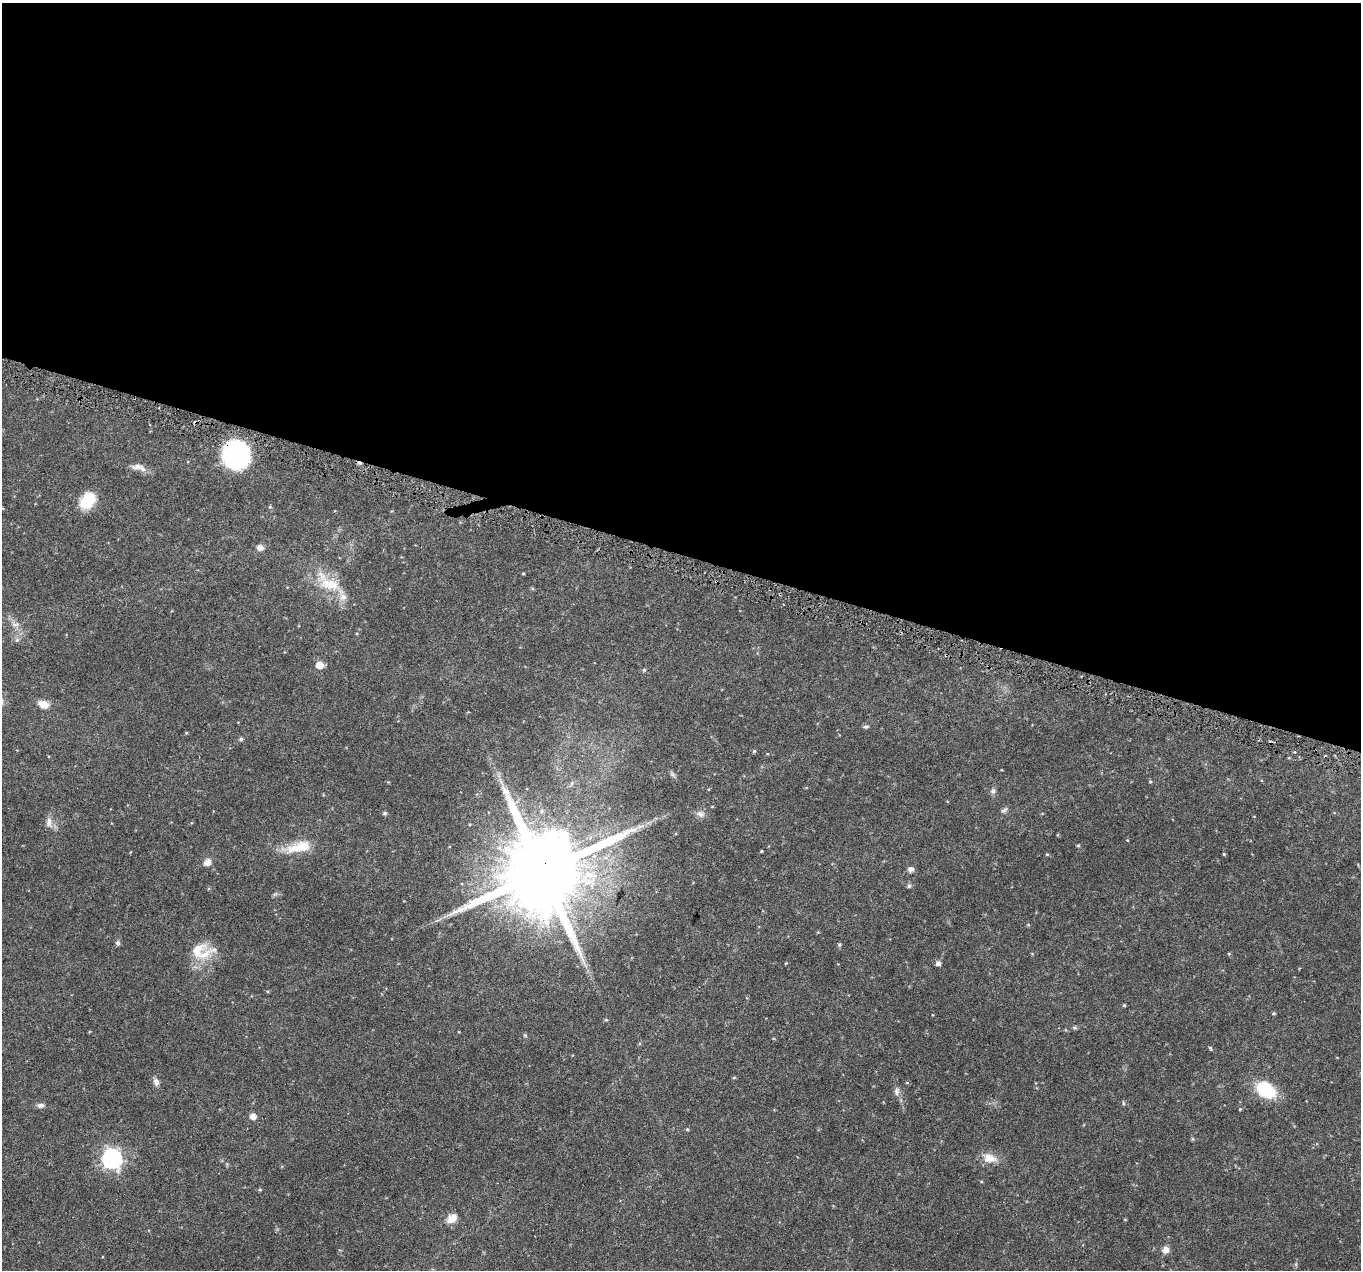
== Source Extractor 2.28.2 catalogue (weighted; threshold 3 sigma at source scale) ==
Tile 3 of 4 x 4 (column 3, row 1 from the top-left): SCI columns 2717-4075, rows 4028-5295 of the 5438 x 5586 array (HDU 1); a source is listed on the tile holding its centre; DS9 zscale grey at full resolution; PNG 1363 x 1272 px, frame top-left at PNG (2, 3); no overlay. Shown black and unused: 44% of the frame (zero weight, under 3 of 6 exposures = <1% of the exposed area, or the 3 px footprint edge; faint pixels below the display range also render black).
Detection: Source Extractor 2.28.2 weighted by HDU 2 'WHT'; one run over the whole footprint, this tile lists its part. Background 0.0422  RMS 0.0024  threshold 0.00978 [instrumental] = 3 sigma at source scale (4.09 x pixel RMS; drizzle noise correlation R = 1.36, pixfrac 0.8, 0.0396/0.0396 arcsec/px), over >= 5 px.
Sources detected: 72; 1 inside a brighter object's white glare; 4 cosmic-ray / hot-pixel residue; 1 long thin detection or spike segment (spike, bleed or trail) — not listed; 3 inside a brighter listed object's ellipse — not listed separately; the other 63 listed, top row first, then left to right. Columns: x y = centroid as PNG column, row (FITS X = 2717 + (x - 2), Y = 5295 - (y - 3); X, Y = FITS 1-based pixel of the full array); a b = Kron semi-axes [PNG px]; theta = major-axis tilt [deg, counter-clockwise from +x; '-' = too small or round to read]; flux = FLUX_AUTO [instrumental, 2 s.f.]
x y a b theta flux
236 454 24 22 -69 27
137 467 15 7 6 1.3
87 501 20 14 49 6.2
270 507 5 5 - 0.27
260 548 9 7 -12 1.1
523 573 4 3 - 0.18
330 584 37 17 -18 7.4
15 624 12 5 -7 0.86
17 640 7 6 - 0.6
319 665 6 5 - 3
644 670 5 4 - 0.28
43 704 13 9 -21 2.2
866 727 8 5 6 0.43
186 733 5 3 - 0.18
241 739 5 5 - 0.44
754 751 4 3 - 0.38
673 775 10 5 -45 0.52
1150 781 5 4 - 0.24
501 783 10 3 -69 0.61
993 791 8 7 - 0.66
1004 810 11 5 31 0.54
385 813 6 4 14 0.38
700 814 12 9 -13 1.2
49 822 15 9 87 1.6
1127 840 4 3 - 0.14
1078 845 5 3 - 0.23
299 847 36 12 11 6
761 851 3 3 - 0.18
1047 854 5 4 - 0.22
1224 854 4 4 - 0.23
207 862 11 8 47 1.3
911 869 8 7 - 0.78
542 872 25 21 59 4000
909 886 6 6 - 0.38
275 894 7 4 19 0.39
118 943 6 5 - 0.57
839 945 5 5 - 0.29
197 950 29 18 42 5
1229 954 5 3 - 0.19
938 963 5 5 - 0.88
1124 1005 4 4 - 0.26
1273 1013 5 4 - 0.25
606 1020 6 4 -1 0.23
1074 1028 8 4 -9 0.34
525 1035 6 5 - 0.31
1210 1048 4 3 - 0.42
734 1077 5 3 - 0.22
156 1082 10 7 -65 0.97
907 1083 5 3 - 0.19
1266 1090 20 13 -33 11
897 1091 13 7 87 0.94
1123 1103 6 4 86 0.32
41 1105 11 6 1 0.81
1240 1109 4 3 - 0.19
253 1116 6 6 - 1.5
687 1129 5 3 - 0.21
1192 1139 6 4 -89 0.25
989 1158 20 12 -18 2.7
112 1159 8 8 - 92
260 1190 5 3 - 0.24
452 1218 14 10 30 2.2
1165 1250 9 9 - 1.3
1296 1264 7 4 73 0.33
Overlapping masked pixels (flux is a lower limit): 2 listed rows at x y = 236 454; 542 872